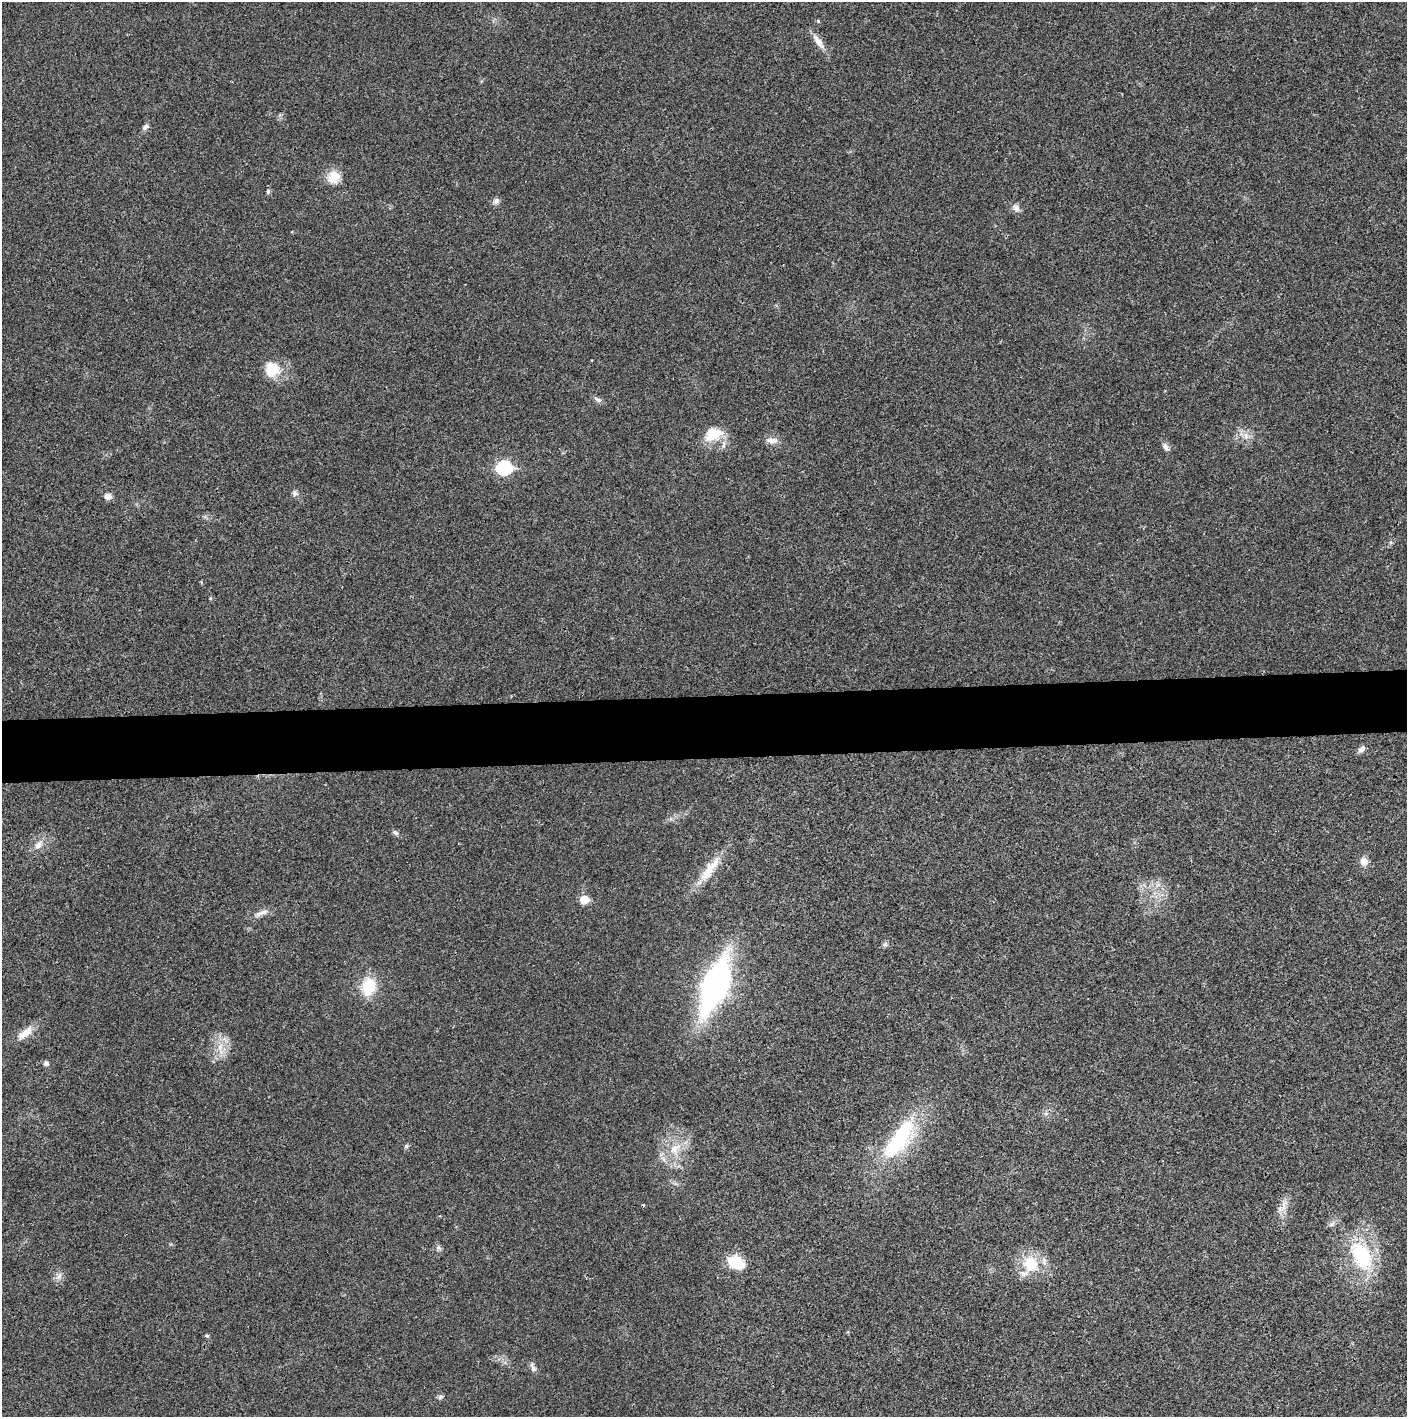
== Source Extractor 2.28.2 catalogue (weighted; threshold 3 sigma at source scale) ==
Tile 5 of 3 x 3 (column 2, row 2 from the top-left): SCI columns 1410-2814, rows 1415-2829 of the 4221 x 4243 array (HDU 1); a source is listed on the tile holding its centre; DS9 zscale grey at full resolution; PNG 1409 x 1419 px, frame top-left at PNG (2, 2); no overlay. Shown black and unused: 4% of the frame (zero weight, under 3 of 4 exposures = <1% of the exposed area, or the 3 px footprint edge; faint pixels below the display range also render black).
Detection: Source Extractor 2.28.2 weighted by HDU 2 'WHT'; one run over the whole footprint, this tile lists its part. Background 0.019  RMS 0.0051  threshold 0.023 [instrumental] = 3 sigma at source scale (4.5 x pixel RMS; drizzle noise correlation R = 1.50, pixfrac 1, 0.05/0.05 arcsec/px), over >= 5 px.
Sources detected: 44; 1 cosmic-ray / hot-pixel residue — not listed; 1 inside a brighter listed object's ellipse — not listed separately; the other 42 listed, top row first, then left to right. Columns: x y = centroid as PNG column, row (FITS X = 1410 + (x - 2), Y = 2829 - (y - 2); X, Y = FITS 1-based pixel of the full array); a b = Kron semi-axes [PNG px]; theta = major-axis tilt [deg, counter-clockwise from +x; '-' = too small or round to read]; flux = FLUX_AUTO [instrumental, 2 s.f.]
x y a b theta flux
818 21 5 4 - 0.61
818 42 25 7 -54 4.6
145 127 10 6 52 1.7
334 177 17 15 36 7.5
268 191 6 4 87 1.1
496 201 8 8 - 1.9
1016 208 10 8 -46 2.4
272 369 19 18 - 12
598 400 11 6 -28 1.6
713 434 22 15 21 12
1246 436 9 7 -90 2.7
772 440 15 8 -2 3.4
1166 447 11 7 -52 2
504 468 8 7 - 65
294 493 8 7 - 1.5
108 496 8 8 - 2.7
210 598 4 4 - 0.53
1362 749 10 6 43 2.2
395 833 9 5 -43 1.3
38 845 11 8 47 3.2
1364 861 9 8 - 3.9
712 866 34 11 45 11
584 900 6 5 - 14
261 913 21 6 21 3.2
885 944 7 6 - 1.2
715 985 40 16 69 180
368 987 20 14 81 17
25 1033 24 9 37 6.4
220 1047 11 7 80 4
46 1063 6 6 - 1.3
1046 1113 6 4 18 0.94
899 1139 60 21 56 48
406 1146 6 5 - 0.86
674 1149 15 12 62 7.3
1284 1205 18 7 67 4.1
1361 1255 42 25 -63 35
735 1263 19 14 -29 13
1031 1264 13 11 -58 15
59 1277 11 6 45 2.3
207 1336 5 4 - 0.74
533 1368 14 6 -61 1.9
441 1397 7 5 30 1